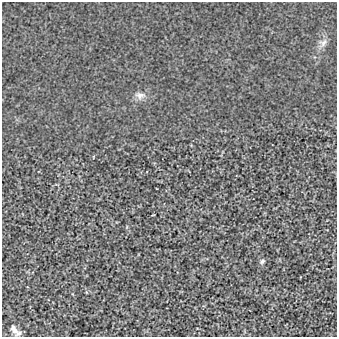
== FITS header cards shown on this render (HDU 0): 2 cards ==
NAXIS1  =                  335
NAXIS2  =                  335

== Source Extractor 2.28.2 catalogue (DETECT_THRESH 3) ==
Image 335 x 335 px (HDU 0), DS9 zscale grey, 1 PNG px = 1 image px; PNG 339 x 339 px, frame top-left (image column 1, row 335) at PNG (2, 2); no overlay
Background -1.07e-04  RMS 0.0023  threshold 0.00699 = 3 sigma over >= 5 px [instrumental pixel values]
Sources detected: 4; all 4 listed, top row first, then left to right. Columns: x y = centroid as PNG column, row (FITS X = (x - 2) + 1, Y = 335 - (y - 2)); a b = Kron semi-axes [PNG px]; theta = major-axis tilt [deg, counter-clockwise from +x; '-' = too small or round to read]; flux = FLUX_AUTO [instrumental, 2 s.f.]
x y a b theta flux
323 43 12 9 44 0.97
140 95 14 9 1 1
262 261 7 6 - 0.36
14 329 15 7 -58 0.9